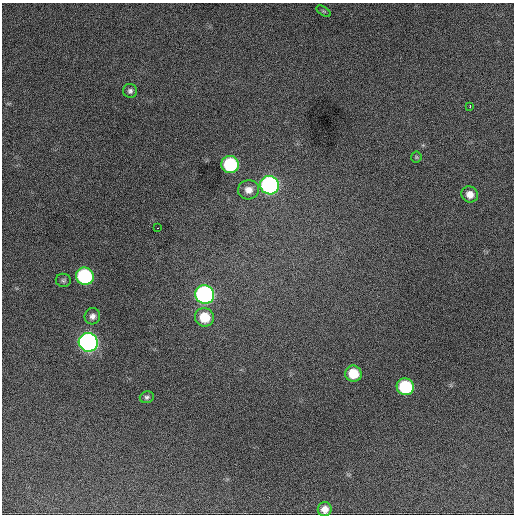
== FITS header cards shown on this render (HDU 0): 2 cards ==
NAXIS1  =                  512 / Axis length
NAXIS2  =                  512 / Axis length

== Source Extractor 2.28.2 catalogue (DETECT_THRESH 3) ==
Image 512 x 512 px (HDU 0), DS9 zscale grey, 1 PNG px = 1 image px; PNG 516 x 516 px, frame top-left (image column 1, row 512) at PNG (2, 3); each listed source drawn as its Kron ellipse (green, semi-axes under 4 px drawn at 4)
Background 1420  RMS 32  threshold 96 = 3 sigma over >= 5 px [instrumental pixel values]
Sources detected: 19; all 19 listed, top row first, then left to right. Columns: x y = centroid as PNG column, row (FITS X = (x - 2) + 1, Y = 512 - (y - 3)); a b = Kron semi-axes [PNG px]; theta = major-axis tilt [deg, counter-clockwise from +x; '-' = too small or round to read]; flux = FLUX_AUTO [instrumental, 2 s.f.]
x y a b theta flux
324 11 8 3 -31 3100
130 91 7 7 - 5900
470 106 3 2 - 5400
416 157 5 5 - 3200
230 164 9 8 - 180000
270 185 9 9 - 540000
249 190 10 9 - 19000
470 194 8 8 - 17000
157 228 3 2 - 2300
85 276 9 8 - 250000
63 280 7 6 - 4700
205 294 9 9 - 580000
92 316 8 7 - 9400
204 317 9 9 - 58000
88 342 9 9 - 910000
353 374 8 8 - 54000
405 387 9 8 - 150000
147 397 7 5 15 5000
325 509 7 7 - 16000